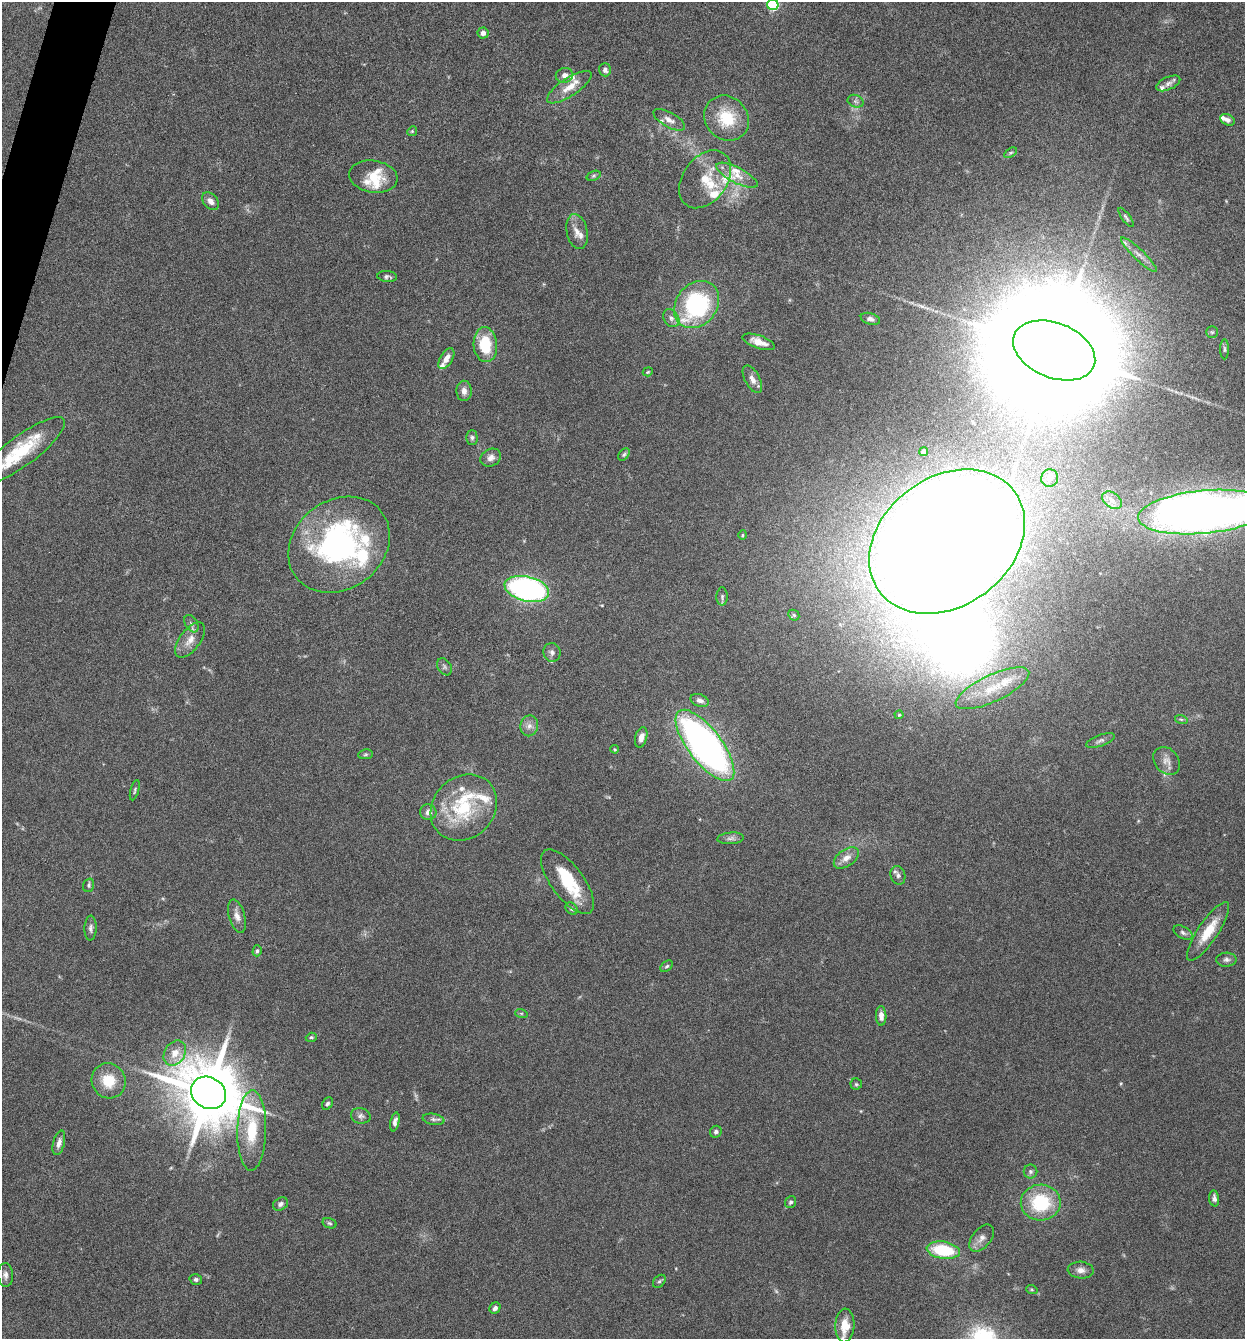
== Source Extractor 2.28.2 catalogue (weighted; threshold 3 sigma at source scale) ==
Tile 11 of 4 x 4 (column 3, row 3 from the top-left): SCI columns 2616-3858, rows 1340-2676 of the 5359 x 5349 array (HDU 1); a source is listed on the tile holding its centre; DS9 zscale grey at full resolution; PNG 1247 x 1341 px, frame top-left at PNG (2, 2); each listed source drawn as its Kron ellipse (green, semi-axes under 4 px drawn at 4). Shown black and unused: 1% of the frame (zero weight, under 4 of 8 exposures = <1% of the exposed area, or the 3 px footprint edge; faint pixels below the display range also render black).
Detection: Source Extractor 2.28.2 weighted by HDU 2 'WHT'; one run over the whole footprint, this tile lists its part. Background 0.125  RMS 0.005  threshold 0.0203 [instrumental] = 3 sigma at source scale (4.09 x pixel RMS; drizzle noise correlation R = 1.36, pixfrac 0.8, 0.05/0.05 arcsec/px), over >= 5 px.
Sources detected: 134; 3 too faint to see at this stretch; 2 inside a brighter object's white glare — neither listed nor drawn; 22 inside a brighter listed object's ellipse — not listed separately; the other 107 listed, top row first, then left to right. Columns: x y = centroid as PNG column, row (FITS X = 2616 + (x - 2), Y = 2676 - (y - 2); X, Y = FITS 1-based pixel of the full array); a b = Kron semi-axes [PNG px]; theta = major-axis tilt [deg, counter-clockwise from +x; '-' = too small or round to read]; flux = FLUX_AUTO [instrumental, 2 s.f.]
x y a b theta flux
773 5 5 5 - 50
483 33 5 5 - 2
605 70 6 6 - 1.6
564 75 9 7 12 2.4
1168 83 13 6 24 2.1
569 87 26 9 33 6.7
856 101 8 6 -20 1.4
726 118 24 21 -47 17
669 120 18 7 -29 3.2
1227 120 7 5 -26 1.4
412 131 5 4 - 0.56
1010 153 7 4 31 0.7
737 175 23 7 -27 5.9
594 176 7 4 20 0.85
373 177 24 16 -9 9.9
705 179 32 22 54 14
211 201 10 7 -47 2.5
1126 217 11 3 -55 0.92
577 232 18 10 -78 4.1
1139 255 24 5 -44 3.6
387 277 10 5 -5 1.2
697 305 25 20 51 57
671 318 10 7 -55 1.8
870 319 10 5 -16 1.9
1212 332 6 6 - 0.78
759 342 17 6 -19 4.6
485 345 17 11 -85 17
1224 349 10 4 -90 0.92
1054 350 43 27 -22 22000
446 359 12 6 59 3.4
648 372 5 4 - 0.5
752 379 15 7 -62 3
464 391 10 7 -88 2.4
472 437 7 5 -89 1.1
22 451 52 15 36 25
924 452 4 4 - 4.4
624 454 7 4 50 0.82
491 458 10 8 28 2.7
1050 478 9 8 - 2.4
1112 500 11 7 -37 2.8
1203 512 65 21 5 510
743 535 4 4 - 0.56
947 542 84 64 37 1900
339 545 54 44 37 110
527 589 23 12 -14 120
722 596 9 5 89 1.2
794 615 6 5 - 0.67
191 624 9 6 -60 1.4
190 640 20 10 53 5.1
552 652 9 8 - 1.9
444 667 9 6 -57 1.3
992 688 40 13 25 14
699 700 9 6 -20 2.1
899 715 4 4 - 0.47
1181 719 6 4 -19 0.67
529 726 10 9 - 2.5
641 737 10 6 75 2.9
1100 741 15 5 20 1.6
705 745 43 17 -53 220
615 749 4 3 - 0.53
366 754 7 4 7 0.75
1167 761 15 12 -50 3.5
135 790 10 4 74 0.83
464 808 36 30 44 33
428 812 8 8 - 2.6
731 838 13 5 5 1.7
846 858 14 8 36 3.8
898 875 9 7 -73 1.6
567 882 38 16 -53 20
89 885 7 5 71 0.9
571 909 7 5 -43 0.96
237 916 17 8 -73 3.7
91 928 13 6 88 1.6
1208 931 34 10 56 12
1183 933 10 6 -30 1.4
257 951 5 4 - 0.83
1226 960 10 7 1 1.7
667 966 7 4 39 0.74
521 1013 6 4 -18 0.63
881 1016 10 5 -88 3
311 1037 6 4 19 0.62
175 1053 13 10 56 5.8
109 1081 18 17 - 11
856 1084 5 5 - 0.73
209 1093 18 15 -32 4000
327 1104 7 5 56 0.93
361 1116 10 7 -13 1.9
433 1119 11 5 -10 1.5
395 1122 10 4 78 1.8
252 1130 40 14 89 21
716 1132 6 5 - 1.1
59 1143 12 5 75 2.3
1030 1172 7 7 - 1.1
1214 1198 8 5 -85 1.6
791 1202 6 5 - 1.1
1041 1203 20 18 2 26
281 1204 8 6 36 1.3
329 1223 7 5 -17 0.86
982 1238 16 9 50 3.1
943 1250 16 8 -9 23
1081 1270 13 8 -4 2.7
5 1275 12 7 -87 2.1
196 1279 6 5 - 1.1
659 1281 7 5 48 0.96
1032 1290 6 3 -19 0.51
495 1308 6 5 - 1.5
845 1325 17 9 87 8.1
Isophote crosses this tile's border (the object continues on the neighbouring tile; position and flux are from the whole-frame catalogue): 3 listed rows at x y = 773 5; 22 451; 1203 512